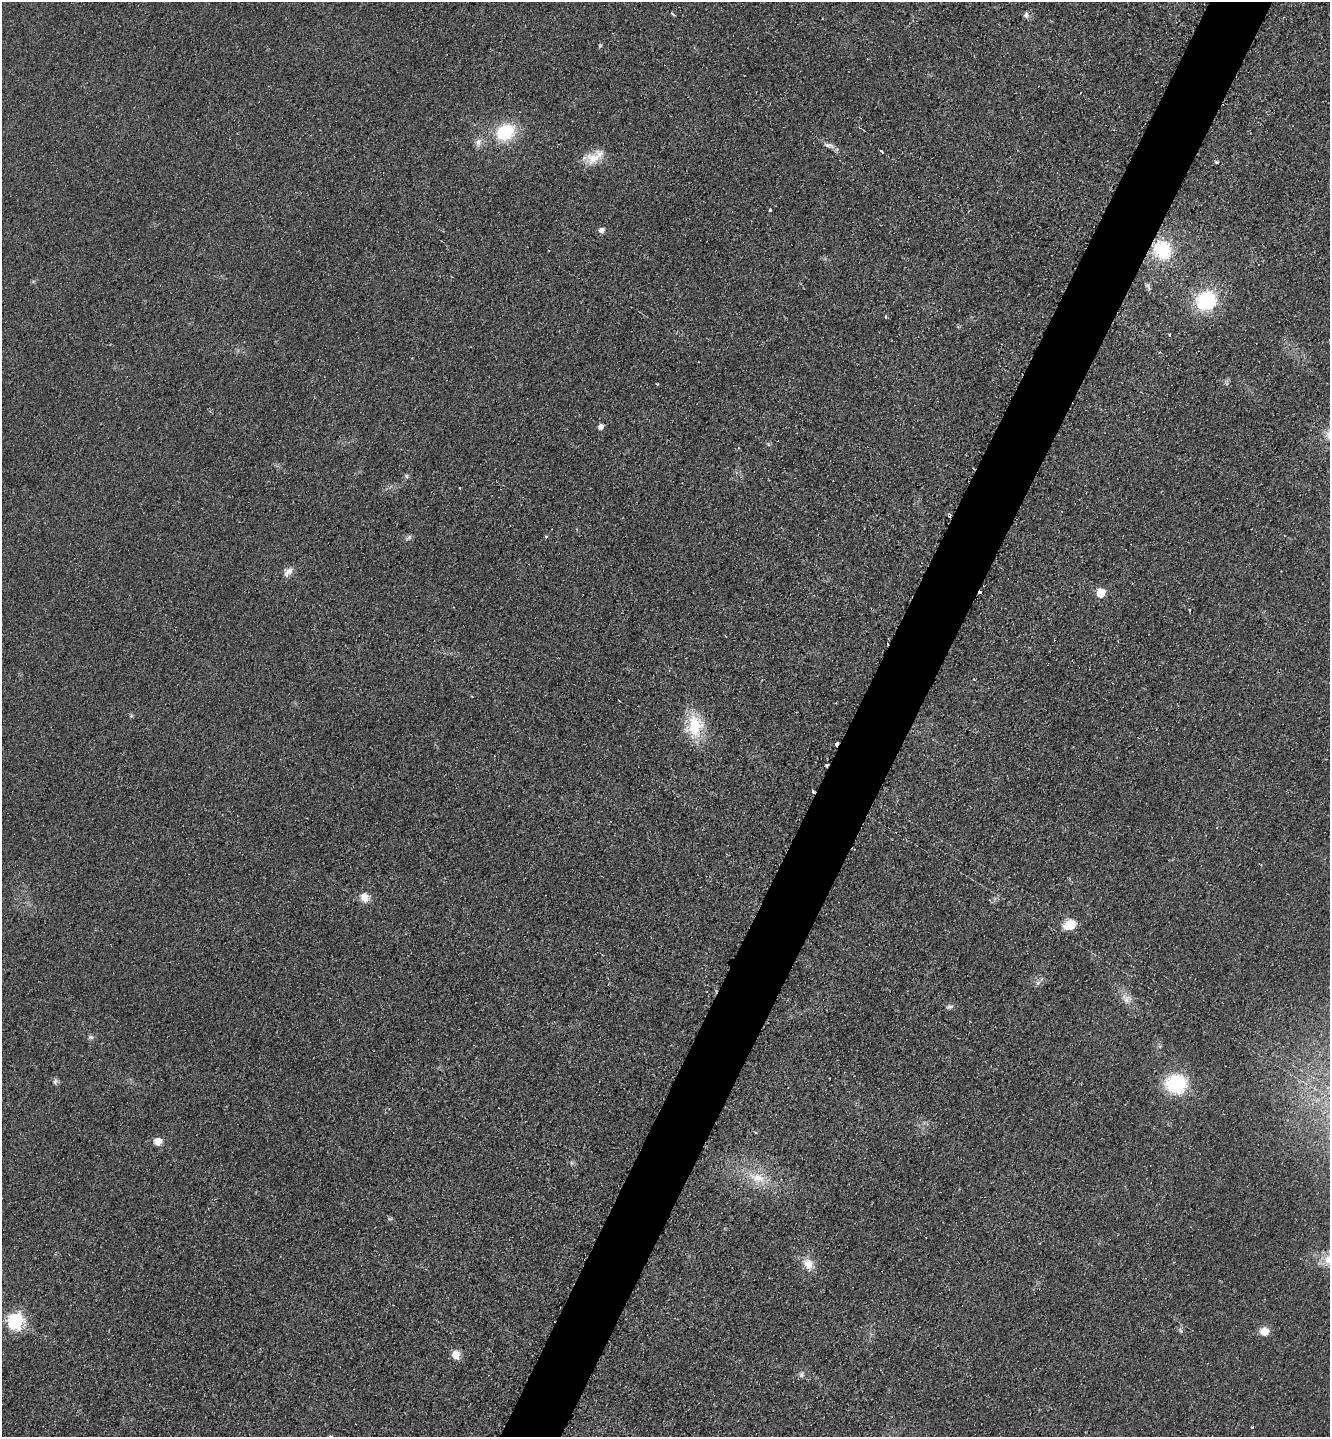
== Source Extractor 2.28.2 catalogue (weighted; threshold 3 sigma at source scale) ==
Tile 10 of 4 x 4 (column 2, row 3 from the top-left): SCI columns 1623-2950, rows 1444-2878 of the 5764 x 5754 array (HDU 1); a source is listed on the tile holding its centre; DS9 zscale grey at full resolution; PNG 1332 x 1439 px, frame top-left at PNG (2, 2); no overlay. Shown black and unused: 5% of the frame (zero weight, under 2 of 3 exposures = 1% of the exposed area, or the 3 px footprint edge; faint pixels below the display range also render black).
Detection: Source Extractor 2.28.2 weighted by HDU 2 'WHT'; one run over the whole footprint, this tile lists its part. Background 0.0374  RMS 0.0093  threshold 0.0417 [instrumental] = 3 sigma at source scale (4.5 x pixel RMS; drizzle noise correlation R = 1.50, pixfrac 1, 0.05/0.05 arcsec/px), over >= 5 px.
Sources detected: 51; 5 cosmic-ray / hot-pixel residue — not listed; the other 46 listed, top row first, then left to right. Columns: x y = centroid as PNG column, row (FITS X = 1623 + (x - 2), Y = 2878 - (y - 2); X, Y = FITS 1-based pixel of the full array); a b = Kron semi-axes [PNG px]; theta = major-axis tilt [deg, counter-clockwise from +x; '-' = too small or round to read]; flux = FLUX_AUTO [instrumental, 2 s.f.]
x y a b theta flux
673 14 5 3 - 3.5
1026 15 9 5 -86 2.7
600 46 5 5 - 1.1
505 132 22 17 26 46
478 142 13 8 73 5.4
828 145 13 5 -8 3.8
881 151 4 3 - 3.8
594 157 28 13 32 17
1216 162 5 4 - 1.2
770 210 3 3 - 5.6
601 230 6 5 - 4.8
1163 250 20 18 -63 50
1148 286 11 5 -65 2.7
1206 301 16 14 31 80
886 317 4 3 - 2.1
1170 335 3 2 - 1.3
657 384 3 3 - 1.1
600 427 5 5 - 5
406 476 6 5 - 1.6
460 488 3 2 - 1
949 515 4 4 - 12
546 536 3 3 - 2
409 537 8 5 46 2.3
288 572 15 7 49 6
1101 593 6 5 - 33
131 716 5 5 - 1.1
694 726 26 19 89 40
813 792 4 3 - 1.9
364 897 13 11 -56 8.6
1070 925 12 9 18 20
1126 999 13 12 - 7.2
950 1007 10 6 15 2.8
91 1037 8 6 -2 2.3
55 1081 8 6 58 2.5
1176 1084 19 17 6 64
755 1132 4 3 - 1.1
158 1141 6 5 - 16
571 1163 6 4 73 1.3
757 1178 28 14 -21 25
808 1264 15 12 -56 11
14 1321 7 7 - 270
1181 1330 8 5 -47 2.1
1264 1331 10 9 - 9.6
455 1354 8 7 - 12
801 1375 8 6 42 2.7
1252 1427 3 3 - 2.8
Overlapping masked pixels (flux is a lower limit): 2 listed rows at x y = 949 515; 813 792